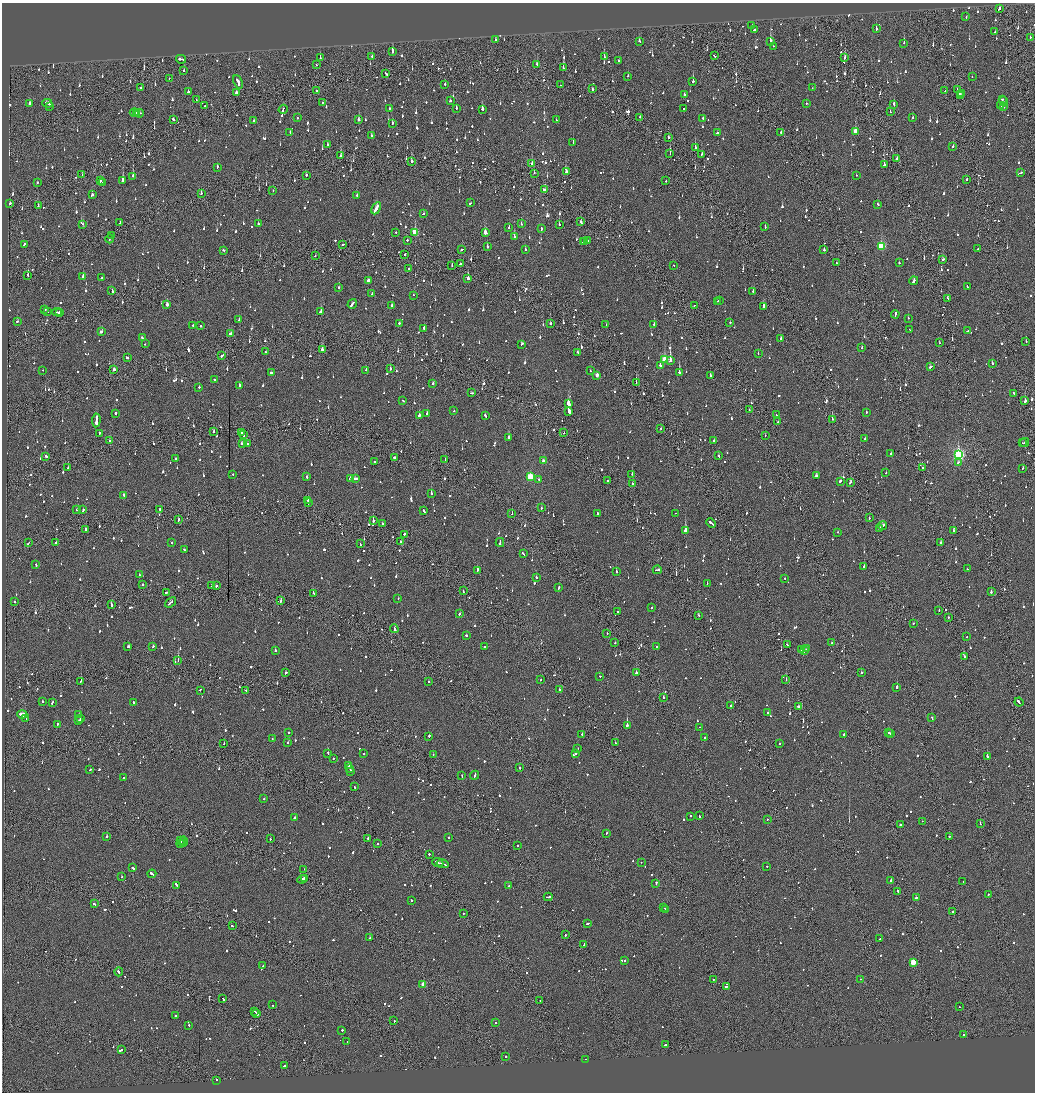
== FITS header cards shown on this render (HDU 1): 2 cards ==
NAXIS1  =                 2065
NAXIS2  =                 2180

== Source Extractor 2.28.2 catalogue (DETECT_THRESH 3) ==
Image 2065 x 2180 px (HDU 1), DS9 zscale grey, zoomed out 1/2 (1 PNG px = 2 x 2 image px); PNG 1037 x 1094 px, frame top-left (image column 1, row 2179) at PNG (2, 3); each listed source drawn as its Kron ellipse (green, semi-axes under 4 px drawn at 4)
Background -0.156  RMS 0.11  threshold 0.315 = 3 sigma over >= 5 px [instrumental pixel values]
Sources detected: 1841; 109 cannot appear on this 1/2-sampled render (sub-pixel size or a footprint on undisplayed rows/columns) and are neither listed nor drawn; of the other 1732, the 500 brightest by FLUX_AUTO listed and drawn (1232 fainter detections omitted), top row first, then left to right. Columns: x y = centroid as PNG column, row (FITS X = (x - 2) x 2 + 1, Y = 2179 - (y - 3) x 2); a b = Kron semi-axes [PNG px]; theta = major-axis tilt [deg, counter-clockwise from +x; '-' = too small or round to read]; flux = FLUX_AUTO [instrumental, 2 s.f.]
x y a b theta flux
999 9 3 2 - 290
966 17 2 2 - 120
752 26 2 2 - 290
876 28 3 2 - 240
754 29 3 2 - 130
995 32 2 2 - 230
1030 37 2 2 - 350
495 39 2 2 - 120
639 41 3 2 - 180
770 41 3 2 - 1100
904 43 2 2 - 380
773 46 2 1 - 160
392 51 3 2 - 490
372 56 2 2 - 300
714 56 3 1 - 300
320 57 2 2 - 140
604 57 2 2 - 210
845 57 3 2 - 250
181 59 5 2 - 500
618 61 3 2 - 190
537 64 2 2 - 340
316 65 2 2 - 180
563 68 2 1 - 410
184 70 2 2 - 150
386 73 3 2 - 220
628 76 3 2 - 120
972 77 2 2 - 150
169 78 2 2 - 130
693 81 3 2 - 380
238 82 7 2 -67 560
445 84 2 2 - 390
561 85 2 1 - 140
141 88 2 2 - 160
812 88 2 1 - 130
592 89 2 2 - 460
957 89 2 1 - 160
316 91 2 2 - 280
945 91 2 1 - 200
188 92 2 2 - 440
236 93 2 2 - 200
962 93 3 2 - 170
684 95 2 2 - 310
960 96 3 2 - 710
1002 99 2 1 - 140
196 100 2 2 - 160
450 101 2 2 - 120
1003 101 5 1 - 310
323 102 2 2 - 130
30 103 2 2 - 820
47 103 5 2 - 260
806 103 2 2 - 260
894 104 3 2 - 190
1001 105 2 2 - 300
50 106 2 2 - 270
205 106 2 2 - 240
1004 106 3 2 - 250
389 108 2 2 - 200
456 108 2 2 - 220
684 108 2 2 - 260
283 109 5 2 - 370
482 109 3 2 - 340
890 112 2 1 - 170
134 113 4 2 - 410
137 113 2 1 - 120
140 113 4 2 - 250
640 117 2 2 - 170
297 118 2 2 - 120
913 118 2 2 - 160
173 119 3 2 - 140
703 119 3 2 - 240
254 120 2 2 - 330
359 120 2 2 - 560
556 120 2 2 - 150
392 123 2 2 - 220
855 131 3 2 - 360
290 132 3 2 - 210
718 132 3 1 - 380
781 132 2 2 - 240
371 135 2 2 - 130
669 137 2 2 - 120
573 142 2 2 - 290
327 144 2 2 - 300
953 146 3 2 - 350
695 148 2 2 - 450
670 154 2 1 - 320
702 154 2 2 - 510
341 156 3 2 - 170
897 159 2 2 - 150
411 161 3 1 - 1600
532 163 2 2 - 300
884 165 2 2 - 530
217 167 3 2 - 200
566 172 2 2 - 340
534 173 2 1 - 170
1020 173 4 2 - 140
82 175 2 1 - 160
306 175 2 2 - 150
856 175 2 1 - 280
133 176 2 2 - 450
967 179 2 2 - 200
123 180 3 2 - 800
100 181 2 2 - 320
666 181 2 2 - 290
103 182 2 1 - 210
37 183 2 2 - 180
544 190 3 2 - 150
273 191 2 1 - 170
201 193 2 2 - 180
92 195 3 2 - 180
357 196 3 2 - 670
470 203 2 2 - 130
9 204 3 2 - 130
878 204 2 2 - 120
38 206 3 2 - 160
376 208 7 2 61 1100
424 214 2 2 - 280
120 222 3 2 - 180
581 222 3 2 - 460
83 224 2 2 - 120
258 224 2 2 - 350
521 224 2 2 - 130
559 225 2 2 - 450
509 227 2 2 - 150
765 227 2 2 - 120
541 228 3 2 - 120
396 232 2 1 - 130
415 232 3 3 - 850
485 233 3 3 - 530
111 236 2 1 - 150
514 237 2 2 - 450
110 239 4 1 - 460
407 240 2 2 - 120
587 240 3 2 - 240
583 241 3 1 - 200
585 241 2 1 - 210
24 244 2 2 - 120
343 244 3 2 - 130
487 246 2 2 - 230
881 246 3 3 - 1100
525 249 2 2 - 470
978 249 2 2 - 170
224 250 3 2 - 170
462 250 3 2 - 140
824 250 2 2 - 250
404 255 3 2 - 370
315 256 2 2 - 240
943 259 3 2 - 240
836 263 2 1 - 200
899 263 2 2 - 120
460 264 2 2 - 360
452 265 2 2 - 150
674 266 2 1 - 120
409 268 2 2 - 180
28 275 3 2 - 360
83 276 2 2 - 390
102 277 2 2 - 220
468 278 2 2 - 700
368 280 3 2 - 390
914 281 4 2 - 370
967 286 3 2 - 130
339 287 2 2 - 170
112 291 3 2 - 200
753 292 3 2 - 120
372 294 2 2 - 150
413 295 2 2 - 180
948 298 3 2 - 200
717 301 3 1 - 140
719 301 2 2 - 130
167 304 3 2 - 120
352 304 5 2 - 310
392 305 2 2 - 310
695 305 3 2 - 140
763 306 4 2 - 350
45 310 2 2 - 200
47 312 2 1 - 150
57 312 4 2 - 300
59 312 2 2 - 140
321 312 2 2 - 670
895 314 4 2 - 240
908 318 2 1 - 270
239 320 2 2 - 120
17 321 2 2 - 180
730 322 2 2 - 160
399 323 2 2 - 230
550 323 2 2 - 310
606 324 2 2 - 150
193 325 2 2 - 250
654 325 2 2 - 500
200 326 2 2 - 290
424 328 3 2 - 370
910 329 3 1 - 170
968 330 4 2 - 180
101 332 3 2 - 200
230 333 3 2 - 190
142 338 3 2 - 190
781 339 3 2 - 160
1026 341 2 2 - 150
939 343 2 1 - 200
145 344 2 2 - 140
521 344 3 2 - 160
862 348 2 2 - 210
322 350 3 2 - 230
265 352 2 2 - 120
578 352 3 2 - 210
758 354 2 2 - 130
222 356 3 2 - 650
127 358 2 2 - 190
665 359 4 3 - 770
670 361 3 2 - 2000
992 363 3 2 - 160
660 365 3 2 - 280
930 367 3 2 - 220
114 369 3 2 - 310
390 369 2 1 - 710
43 370 2 2 - 430
366 370 2 2 - 150
590 371 2 2 - 160
679 372 2 2 - 1300
272 373 3 2 - 310
597 375 3 2 - 150
710 375 2 2 - 160
214 379 2 2 - 120
636 382 2 1 - 160
433 383 2 2 - 310
240 385 3 2 - 350
199 387 2 2 - 280
471 393 3 2 - 180
1014 393 3 2 - 150
403 401 3 2 - 160
1025 401 3 2 - 320
569 404 4 2 - 1300
749 410 2 2 - 120
454 411 2 2 - 270
569 411 4 2 - 3700
866 412 2 2 - 120
116 413 2 2 - 590
427 414 2 2 - 550
419 415 2 2 - 690
485 415 3 2 - 140
776 415 3 2 - 350
832 419 2 2 - 210
96 420 7 2 85 2100
778 421 2 2 - 150
661 428 2 2 - 130
214 431 3 1 - 360
241 432 3 2 - 200
564 432 2 1 - 230
99 433 2 2 - 200
244 435 3 2 - 590
765 436 2 1 - 150
508 437 2 2 - 460
865 439 2 2 - 210
714 440 2 2 - 230
110 441 3 2 - 130
1024 442 4 2 - 430
242 443 3 2 - 180
1022 443 2 1 - 240
247 444 2 2 - 360
891 453 2 2 - 240
958 455 4 3 - 3800
46 456 3 2 - 460
718 456 3 2 - 130
394 458 3 2 - 350
175 459 2 2 - 160
445 459 2 2 - 120
543 461 3 3 - 140
375 462 2 2 - 140
958 463 3 2 - 140
923 467 2 2 - 170
68 468 2 2 - 460
1023 468 3 2 - 130
886 473 2 2 - 150
632 474 2 2 - 180
233 475 2 2 - 240
816 476 3 2 - 350
307 477 2 2 - 200
530 477 3 3 - 950
350 478 3 2 - 160
355 478 4 2 - 270
539 479 2 2 - 120
608 481 2 2 - 540
840 481 3 2 - 180
850 482 3 2 - 240
633 483 2 2 - 120
431 493 2 2 - 700
123 495 3 2 - 170
308 500 3 2 - 190
308 503 3 1 - 210
541 508 2 2 - 140
77 509 2 2 - 450
160 509 2 2 - 490
83 510 3 2 - 370
424 511 3 2 - 170
598 513 3 2 - 270
676 513 2 1 - 120
512 514 2 1 - 140
869 518 2 2 - 150
178 520 3 2 - 180
373 521 2 2 - 650
711 523 5 2 - 280
382 524 2 2 - 180
883 526 5 2 - 280
86 529 2 1 - 2300
880 529 2 2 - 520
685 531 3 2 - 3600
954 531 2 2 - 190
838 532 2 2 - 150
404 534 2 2 - 470
400 541 2 2 - 190
172 542 2 2 - 120
500 542 4 2 - 320
28 543 3 1 - 290
56 543 2 2 - 160
941 543 2 2 - 130
360 544 3 1 - 230
185 550 3 2 - 160
523 554 4 2 - 260
36 565 2 2 - 130
864 566 2 2 - 560
967 569 2 2 - 170
657 570 4 2 - 280
477 571 4 2 - 330
616 572 2 2 - 210
139 574 3 2 - 170
536 577 2 2 - 280
785 578 2 2 - 160
707 583 2 2 - 120
143 585 2 2 - 260
211 585 2 2 - 140
216 586 2 2 - 960
559 588 3 2 - 160
463 591 2 1 - 270
166 592 2 2 - 240
991 592 2 2 - 200
313 593 3 2 - 400
398 598 2 2 - 130
281 601 3 2 - 140
15 602 2 1 - 420
170 602 6 2 38 360
112 605 3 2 - 320
651 608 2 2 - 370
939 611 2 1 - 150
617 612 2 2 - 300
460 613 3 2 - 210
698 615 2 2 - 280
948 617 2 1 - 160
914 623 2 2 - 180
394 629 4 2 - 1600
607 633 2 1 - 130
466 635 2 2 - 190
967 637 2 2 - 400
615 643 2 2 - 130
832 643 2 2 - 350
787 645 3 2 - 120
128 646 2 2 - 230
657 646 2 2 - 840
153 647 3 2 - 410
484 647 2 2 - 190
807 649 3 2 - 210
275 650 2 2 - 130
801 650 2 2 - 130
805 651 2 2 - 140
964 656 2 2 - 180
178 661 2 2 - 470
285 673 3 2 - 200
636 673 2 2 - 300
861 673 2 2 - 280
600 676 2 2 - 160
786 679 2 1 - 340
541 680 2 2 - 120
428 681 2 2 - 140
81 682 2 1 - 420
897 687 2 2 - 1400
200 690 2 2 - 190
246 690 2 1 - 230
559 690 2 2 - 130
663 697 2 2 - 670
42 701 2 2 - 120
52 702 3 2 - 170
133 702 2 2 - 140
1019 702 4 2 - 270
731 705 2 2 - 180
799 707 2 2 - 780
768 713 2 2 - 130
22 714 5 3 - 1300
79 714 2 2 - 270
932 718 3 2 - 140
26 719 2 2 - 510
80 719 2 1 - 140
79 721 3 2 - 190
57 724 2 2 - 120
627 725 2 2 - 3000
700 727 2 1 - 220
288 732 2 2 - 270
889 733 2 2 - 190
582 734 2 1 - 240
844 734 3 2 - 180
890 734 2 2 - 210
429 736 2 2 - 510
705 738 2 2 - 310
272 739 2 2 - 170
288 742 2 2 - 220
224 743 2 2 - 120
615 743 3 1 - 380
780 744 2 2 - 150
577 749 3 2 - 150
328 753 2 2 - 300
576 753 3 2 - 210
364 754 2 2 - 180
433 755 2 1 - 160
987 757 2 2 - 1100
333 759 2 2 - 130
349 766 3 2 - 310
350 768 2 2 - 260
520 768 2 2 - 480
90 770 2 2 - 160
351 771 3 2 - 230
475 775 4 2 - 290
462 776 2 1 - 160
124 778 2 2 - 170
354 787 2 2 - 120
264 799 2 2 - 310
690 816 2 2 - 230
699 816 3 2 - 180
294 818 2 2 - 650
767 819 2 2 - 700
922 821 2 2 - 130
980 824 2 2 - 230
900 825 2 2 - 300
606 833 2 2 - 130
107 836 2 2 - 350
949 836 2 2 - 210
449 837 2 2 - 320
368 838 2 2 - 230
270 839 2 1 - 280
180 840 2 2 - 430
183 842 5 2 - 790
378 843 2 2 - 200
180 844 4 1 - 820
183 844 2 1 - 230
518 846 2 2 - 290
429 854 2 1 - 360
641 862 2 2 - 140
438 863 6 2 -22 590
443 864 6 2 -15 480
767 866 2 2 - 220
132 868 4 2 - 140
304 869 2 2 - 240
152 874 4 2 - 280
122 877 2 2 - 140
304 878 2 1 - 360
302 879 5 2 - 910
891 881 3 2 - 180
963 882 2 2 - 140
656 883 3 2 - 390
177 885 3 2 - 250
509 886 2 2 - 290
898 891 4 2 - 230
988 894 2 1 - 210
548 897 4 2 - 240
916 898 2 1 - 370
411 900 2 2 - 220
94 904 3 2 - 150
664 908 2 2 - 150
666 909 3 2 - 210
953 911 2 2 - 130
463 913 2 1 - 260
588 923 4 2 - 270
232 926 2 2 - 190
565 935 2 2 - 260
370 938 2 2 - 170
880 939 3 2 - 230
584 944 3 2 - 170
625 961 2 2 - 150
913 962 3 3 - 630
263 966 2 2 - 150
119 972 4 2 - 330
713 979 2 2 - 120
860 979 2 2 - 180
423 984 3 2 - 270
726 986 2 2 - 590
223 999 2 1 - 560
540 1001 2 1 - 150
272 1005 2 2 - 230
959 1007 2 2 - 160
255 1012 3 2 - 260
257 1014 2 2 - 210
176 1016 2 2 - 290
394 1020 3 2 - 170
496 1023 2 2 - 130
189 1025 2 2 - 160
342 1030 2 2 - 230
963 1035 2 2 - 250
347 1041 2 2 - 270
665 1045 2 2 - 200
121 1050 4 2 - 260
506 1056 2 2 - 220
585 1059 2 1 - 150
284 1066 2 2 - 210
216 1080 2 2 - 160
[1232 fainter detections neither listed nor drawn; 109 sub-pixel or undisplayed-footprint detections neither listed nor drawn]